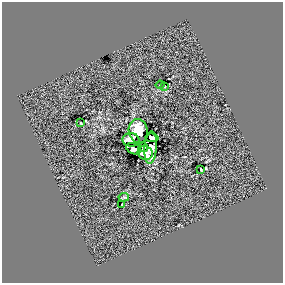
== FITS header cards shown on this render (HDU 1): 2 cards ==
NAXIS1  =                  281 /
NAXIS2  =                  281 /

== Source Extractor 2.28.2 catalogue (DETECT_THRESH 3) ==
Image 281 x 281 px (HDU 1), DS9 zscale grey, 1 PNG px = 1 image px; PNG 285 x 285 px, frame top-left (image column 1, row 281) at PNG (2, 2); each listed source drawn as its Kron ellipse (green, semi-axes under 4 px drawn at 4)
Background 0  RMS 33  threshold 99.2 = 3 sigma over >= 5 px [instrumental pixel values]
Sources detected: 13; all 13 listed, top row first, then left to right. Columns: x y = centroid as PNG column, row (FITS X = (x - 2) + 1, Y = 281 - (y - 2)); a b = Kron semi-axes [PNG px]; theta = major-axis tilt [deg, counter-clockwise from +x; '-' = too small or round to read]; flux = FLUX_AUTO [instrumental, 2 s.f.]
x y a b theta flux
160 85 4 2 - 1600
164 86 3 2 - 1800
81 123 3 2 - 1700
138 131 12 9 -80 16000
152 138 6 4 -10 4800
131 140 8 7 - 24000
143 147 5 4 - 4900
151 147 16 6 85 16000
134 149 7 5 -23 10000
145 153 7 6 - 13000
201 169 3 2 - 2200
124 197 5 2 - 2900
122 205 3 3 - 1700